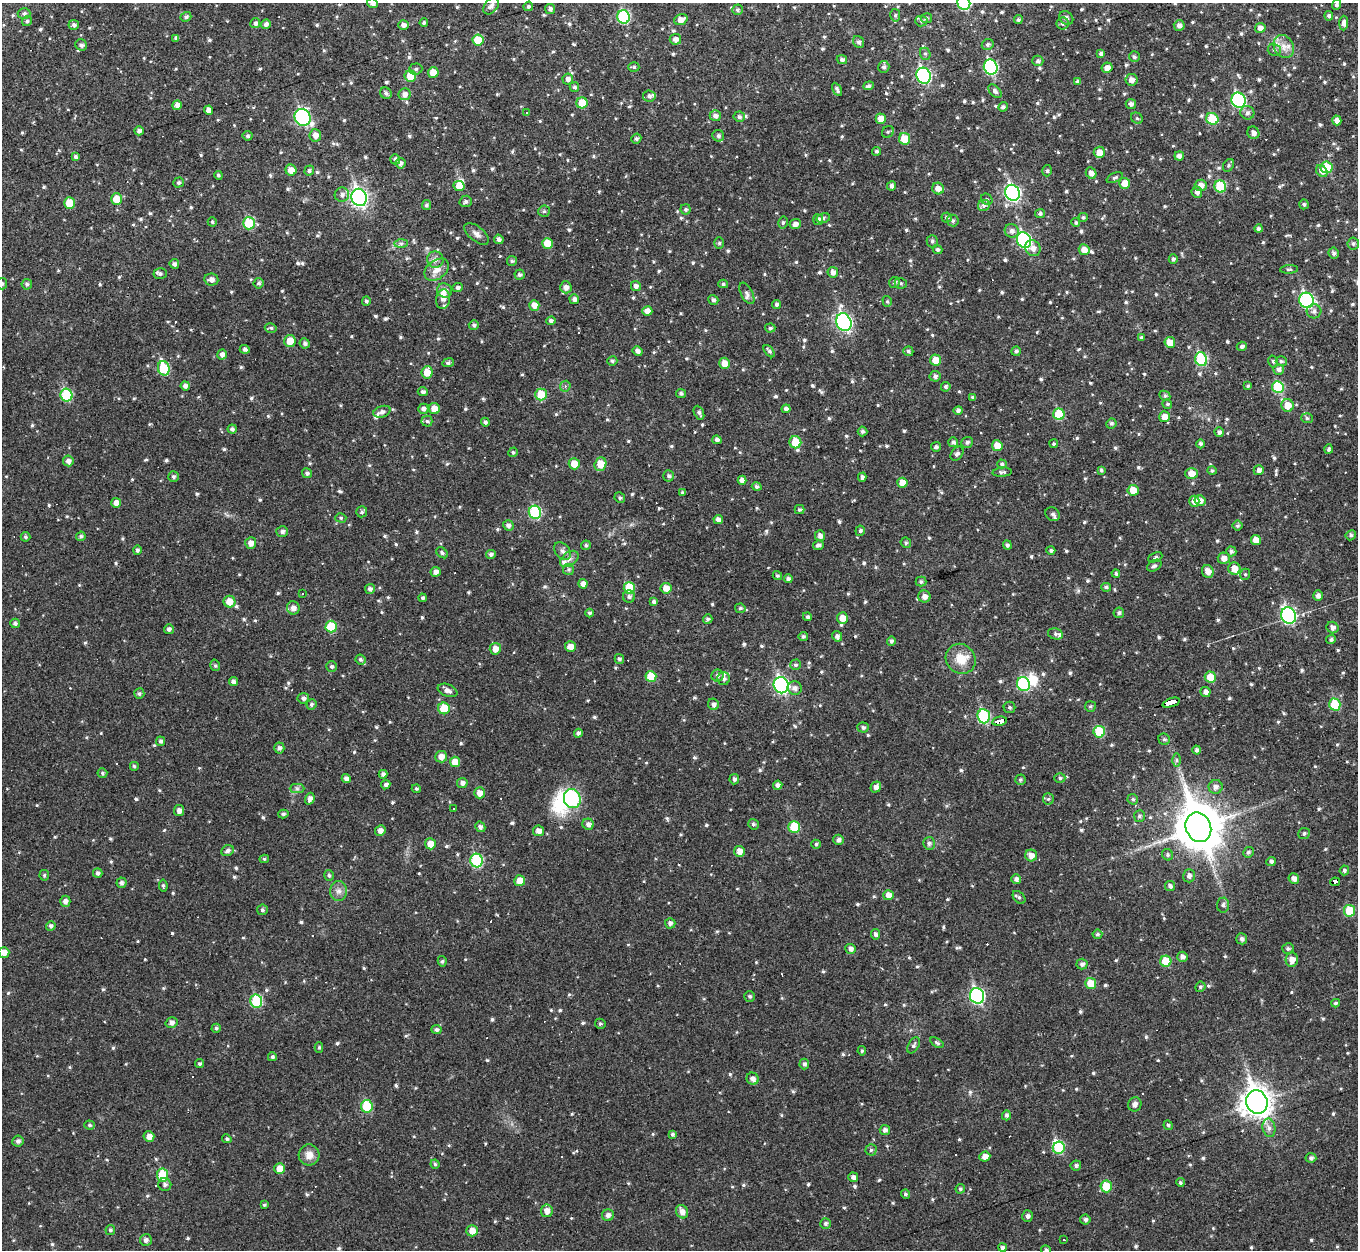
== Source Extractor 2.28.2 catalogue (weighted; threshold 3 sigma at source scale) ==
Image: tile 10 of 4 x 4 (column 2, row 3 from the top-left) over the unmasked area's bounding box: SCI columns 1357-2712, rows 1395-2642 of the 5425 x 5410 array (HDU 1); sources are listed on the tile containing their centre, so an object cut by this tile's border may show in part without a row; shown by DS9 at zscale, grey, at full resolution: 1 PNG px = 1 image px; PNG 1360 x 1252 px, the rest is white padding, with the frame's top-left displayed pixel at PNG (2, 3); every listed detection drawn as its Kron ellipse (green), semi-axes under 4 PNG px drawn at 4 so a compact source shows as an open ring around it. <1% of this frame is shown black and not used: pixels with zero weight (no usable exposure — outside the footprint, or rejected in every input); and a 3 px margin inside the footprint's outer edge (the drizzle kernel's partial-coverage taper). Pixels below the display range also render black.
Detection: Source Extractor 2.28.2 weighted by HDU 2 'WHT'; one run over the whole footprint, this tile lists its part. Background 0.0459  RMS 0.0086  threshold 0.0387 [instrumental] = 3 sigma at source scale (4.5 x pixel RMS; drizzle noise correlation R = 1.50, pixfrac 1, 0.05/0.05 arcsec/px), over >= 5 px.
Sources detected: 932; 3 inside a brighter object's white glare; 22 cosmic-ray / hot-pixel residue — neither listed nor drawn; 13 inside a brighter listed object's ellipse — not listed separately; of the other 894, all 500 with FLUX_AUTO >= 1.45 (the completeness limit of this list) listed and drawn (394 fainter detections not listed), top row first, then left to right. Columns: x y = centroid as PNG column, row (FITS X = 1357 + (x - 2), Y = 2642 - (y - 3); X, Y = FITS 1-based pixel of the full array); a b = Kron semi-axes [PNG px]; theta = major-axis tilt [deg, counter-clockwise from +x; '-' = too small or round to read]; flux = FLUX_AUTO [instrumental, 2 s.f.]
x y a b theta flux
372 3 5 5 - 4.1
964 3 7 6 - 61
1336 5 5 4 - 2.3
491 6 9 6 52 3.2
528 6 5 4 - 1.7
550 9 5 5 - 3
737 10 5 5 - 1.6
24 14 6 5 - 2.3
895 15 6 5 - 1.6
1329 16 5 4 - 2
186 17 5 4 - 2.2
624 17 7 6 - 65
926 18 5 5 - 2
1066 18 8 6 -44 2.8
681 20 7 5 21 6.7
1018 20 5 4 - 1.6
27 21 5 4 - 1.7
921 21 6 5 - 1.7
255 23 5 5 - 2.5
424 23 4 3 - 1.9
1344 23 7 4 88 3.3
266 24 5 4 - 3
1063 24 6 6 - 2.1
74 25 5 5 - 2.1
403 25 5 5 - 3.9
1179 25 5 5 - 3.7
1260 28 5 5 - 4.3
176 38 4 4 - 2.1
675 39 5 5 - 4.3
478 40 5 5 - 17
859 42 6 5 - 2.6
81 45 6 5 - 2.4
988 45 6 5 - 2.3
1284 46 12 9 -59 7.6
1274 50 7 6 - 2.2
925 54 6 5 - 1.6
1101 54 4 4 - 2.8
1134 57 5 5 - 1.7
842 60 5 4 - 2.5
1038 61 5 5 - 2.4
634 67 5 4 - 1.6
884 67 6 5 - 2.2
991 67 8 6 -66 100
1107 68 5 5 - 5.5
416 69 6 5 - 1.7
433 72 5 5 - 12
410 76 6 6 - 17
924 76 8 7 - 140
568 79 5 5 - 3.7
1131 80 6 6 - 5.5
1077 82 4 4 - 2.2
868 86 5 4 - 2
574 87 5 4 - 2
837 89 7 4 -61 2.4
995 91 8 5 -49 2.8
386 93 6 5 - 2.4
404 94 6 6 - 4.4
649 96 6 5 - 2.4
1239 100 7 7 - 110
582 103 5 5 - 15
1131 104 5 5 - 3
177 105 5 4 - 5.2
1003 107 5 4 - 2.6
208 110 4 4 - 4.3
526 112 3 3 - 14
1247 113 7 7 - 3
715 116 6 5 - 3.3
302 117 9 7 -53 130
739 117 5 5 - 2.1
1137 118 6 5 - 1.5
881 119 5 5 - 11
1212 119 6 5 - 24
1337 120 5 4 - 3.9
139 131 4 4 - 3
888 132 6 5 - 1.6
1253 133 6 6 - 3.6
315 135 6 6 - 5.1
247 136 5 4 - 1.7
718 136 6 5 - 2.1
636 139 5 5 - 2.1
904 139 6 5 - 16
876 151 4 4 - 1.9
1099 152 6 5 - 8.1
75 156 4 4 - 2.3
1179 156 5 4 - 3.4
395 159 5 5 - 2
401 163 5 5 - 3.2
1228 165 7 5 58 1.6
1327 167 6 6 - 23
291 170 5 5 - 7
309 171 5 4 - 2.2
1047 171 5 4 - 1.6
1322 171 6 5 - 4.6
1091 173 6 5 - 3.8
218 175 4 4 - 1.5
1115 178 9 4 24 1.6
179 183 5 5 - 2.1
1125 183 5 5 - 9.4
1201 185 6 5 - 6.3
459 186 5 5 - 8.2
891 186 4 4 - 3.1
1220 186 6 6 - 35
938 188 6 5 - 7.2
1197 192 6 5 - 4.1
1012 193 8 7 - 170
342 195 7 7 - 3.6
359 197 9 7 -70 280
117 199 5 5 - 16
987 199 6 5 - 1.6
466 201 6 5 - 2.3
69 203 5 5 - 17
1304 204 5 5 - 1.7
426 205 5 4 - 2.1
984 206 6 5 - 2.8
686 209 5 5 - 1.6
544 211 6 6 - 1.7
1040 213 5 4 - 1.9
947 217 5 5 - 2.1
1083 217 4 4 - 1.6
823 218 7 5 12 1.6
818 220 5 5 - 2.5
953 221 6 5 - 1.9
212 222 4 4 - 1.4
783 222 6 4 75 1.6
249 223 6 6 - 33
1076 223 4 4 - 1.6
795 224 5 5 - 4.1
1259 229 4 4 - 2.2
1012 231 7 6 - 4.3
477 234 14 7 -38 4.1
499 239 5 4 - 2.5
1024 240 8 7 - 110
932 241 6 5 - 1.9
547 243 5 5 - 13
719 243 6 5 - 1.5
401 244 7 4 1 1.7
1353 244 6 6 - 2
1033 248 8 7 - 4.8
938 249 5 4 - 2
1084 250 5 5 - 7.3
1334 253 5 5 - 2.5
1173 259 5 4 - 2.1
435 260 8 8 - 3.8
512 261 5 5 - 1.5
174 264 5 4 - 2.5
1289 269 9 4 4 1.5
437 270 13 9 37 8.1
833 272 5 5 - 4.9
160 274 6 5 - 1.8
520 275 5 5 - 2.2
211 279 7 6 - 4.3
894 282 6 5 - 1.9
259 283 5 5 - 1.9
901 283 6 5 - 1.6
2 284 6 5 - 1.7
27 284 5 5 - 2.1
723 284 5 4 - 1.5
636 286 5 4 - 3.4
566 287 6 5 - 4.4
458 288 5 4 - 2.5
444 290 8 7 - 4.5
747 293 12 6 -62 2.9
443 299 10 7 81 4
574 299 5 5 - 3
713 300 5 4 - 2.4
1307 300 8 7 - 120
366 301 4 4 - 1.7
887 301 5 4 - 1.5
534 305 5 5 - 6.1
776 305 4 4 - 1.9
647 311 5 4 - 6.2
1314 311 7 7 - 2.8
551 321 4 4 - 2.1
844 322 9 7 -69 200
474 325 5 5 - 2.1
271 328 6 4 -14 1.7
770 328 5 4 - 1.5
1141 337 4 4 - 1.8
290 341 6 6 - 11
1170 342 5 5 - 9.8
305 343 5 5 - 2
1242 346 5 4 - 2.3
245 349 5 4 - 2.2
638 351 5 4 - 3.4
769 351 7 4 -50 1.8
908 351 5 5 - 1.8
1016 351 5 4 - 1.9
222 355 5 5 - 4.2
1201 359 7 6 - 56
935 360 5 5 - 9.5
612 361 5 4 - 1.7
1273 361 6 4 -75 1.5
1281 361 5 5 - 1.8
448 363 6 4 8 1.5
724 363 5 5 - 6.7
164 368 7 6 - 42
1278 369 5 5 - 3
427 372 6 5 - 12
935 376 5 5 - 2.7
185 386 4 4 - 3.6
565 386 6 5 - 1.8
1248 386 4 4 - 1.7
946 387 5 4 - 1.8
1278 387 6 5 - 36
423 392 5 4 - 2.3
681 393 5 4 - 1.9
541 394 6 6 - 18
66 395 6 6 - 42
1165 396 5 5 - 1.8
973 397 4 3 - 1.5
1167 404 5 4 - 2.1
1288 405 6 6 - 12
423 409 5 5 - 2.9
434 409 5 5 - 9.3
786 409 4 4 - 3.2
958 410 5 4 - 2.3
382 412 9 5 19 3.5
699 413 7 5 -65 2.2
1059 414 6 5 - 28
1165 417 5 5 - 7.7
1307 418 6 5 - 1.6
427 421 5 5 - 1.8
485 422 4 4 - 2.2
1111 424 5 5 - 2
232 429 4 4 - 2.4
863 431 5 5 - 2
1219 432 5 4 - 2.8
717 440 4 4 - 2.9
795 442 6 6 - 20
953 442 5 5 - 2.5
967 442 6 5 - 2.6
1054 444 4 4 - 1.5
1200 444 4 4 - 2.5
997 446 5 5 - 9.7
936 447 5 4 - 2.4
1328 449 4 4 - 1.7
513 452 5 4 - 1.5
957 454 8 5 51 2.6
68 461 5 5 - 3.5
574 464 5 5 - 11
600 464 7 6 - 14
1002 464 5 4 - 1.6
1101 470 4 3 - 1.6
1259 470 5 5 - 3.2
1212 471 5 4 - 1.7
1002 472 10 4 4 1.9
307 473 5 4 - 2.2
1191 474 6 5 - 9.2
669 476 5 5 - 2
173 477 5 5 - 2.1
862 477 4 4 - 2.3
742 480 4 4 - 4.8
902 483 5 5 - 9.9
757 487 5 4 - 2.1
1133 490 5 5 - 11
683 493 4 3 - 2
620 498 5 5 - 1.6
1200 500 5 5 - 4.7
1194 501 5 5 - 5.9
116 503 5 5 - 6.1
800 510 5 4 - 1.6
362 512 5 5 - 1.9
535 512 7 6 - 54
1053 514 8 6 -39 2.9
341 518 5 4 - 1.5
718 520 5 4 - 3.7
508 525 5 5 - 3.1
1237 526 5 5 - 1.7
860 531 5 5 - 1.8
282 532 6 5 - 2.6
1351 535 5 5 - 1.9
81 536 5 4 - 1.8
820 536 5 5 - 4
25 537 5 5 - 1.6
1256 540 5 5 - 8.1
251 543 6 5 - 4.5
906 543 5 5 - 1.5
586 545 5 4 - 1.7
818 545 5 4 - 2.5
1007 545 5 4 - 2.1
137 550 4 4 - 2
1051 550 4 4 - 1.6
563 551 10 7 -47 3.5
1231 551 5 5 - 2.4
442 553 6 4 -39 1.7
491 554 5 4 - 2.4
1155 557 7 4 24 2.3
1224 558 6 6 - 5.4
569 559 10 6 37 3.7
1154 566 8 5 30 2.2
568 569 5 5 - 1.7
1234 569 6 6 - 9.2
1208 571 6 6 - 5.9
436 572 5 5 - 3.7
1116 573 4 4 - 1.6
1245 574 6 5 - 1.5
777 575 5 4 - 1.7
788 579 4 4 - 2.5
921 582 5 5 - 1.8
583 584 5 4 - 3.7
1106 587 5 3 - 1.7
629 588 6 5 - 28
666 588 5 5 - 7.8
370 589 5 5 - 2.7
302 594 3 3 - 3.4
629 596 6 6 - 2.2
1318 596 5 5 - 3.5
924 597 6 6 - 4.5
423 598 4 4 - 1.7
654 601 4 3 - 2
229 602 6 6 - 11
293 608 6 6 - 4.4
740 608 5 4 - 1.7
590 613 4 4 - 1.8
1119 613 5 5 - 2.1
1289 616 8 7 - 140
807 617 4 4 - 2
842 618 6 5 - 8.4
708 619 5 4 - 1.9
15 623 5 5 - 2.2
331 627 6 6 - 25
1332 627 6 5 - 3.4
169 629 5 5 - 2.3
1055 634 8 5 -14 1.8
803 636 4 4 - 1.8
837 636 5 5 - 3
1331 639 5 4 - 2
891 641 5 4 - 1.9
570 647 5 5 - 6.4
495 649 6 5 - 6.5
361 659 5 4 - 1.8
619 659 5 4 - 2
961 659 16 14 -47 15
215 665 6 4 -74 1.5
795 665 5 5 - 1.8
331 666 5 5 - 1.6
717 676 6 6 - 2.8
651 677 5 5 - 19
1210 677 5 5 - 13
723 679 6 6 - 3.2
233 682 4 4 - 3.1
1023 684 7 6 - 64
781 685 8 7 - 170
795 688 7 6 - 3.5
447 690 10 6 -22 4.2
1205 692 5 5 - 4
139 694 5 5 - 1.9
303 698 5 5 - 2.6
1171 703 9 3 18 290
311 704 5 5 - 1.8
713 704 6 5 - 2.6
1335 704 6 5 - 35
1090 706 5 5 - 1.5
1009 707 6 5 - 1.7
444 708 6 5 - 20
984 716 7 6 - 63
1000 721 7 4 11 160
863 727 5 5 - 2.1
1099 732 6 5 - 32
578 733 4 4 - 2.6
1164 739 6 5 - 1.6
160 741 5 4 - 2.1
279 748 5 5 - 2.7
1197 750 4 4 - 2.3
441 757 6 6 - 6.1
1177 760 6 4 -89 1.6
455 762 5 5 - 11
134 766 4 4 - 1.5
102 773 5 5 - 1.7
383 774 4 4 - 2.5
1060 778 5 4 - 1.7
346 779 5 4 - 3.2
734 779 5 5 - 2.7
1020 780 5 5 - 1.6
462 783 5 5 - 3.4
386 785 5 4 - 2.8
778 785 5 4 - 3.3
876 787 5 5 - 3.7
1216 787 7 7 - 3.8
297 788 7 4 -1 2
416 789 4 4 - 1.5
480 793 5 5 - 6.5
310 799 6 4 70 3.5
572 799 9 8 - 62
1048 799 6 5 - 1.6
1133 799 5 5 - 1.5
454 808 3 3 - 9.3
179 811 5 5 - 4.1
283 814 5 4 - 1.5
1139 816 6 5 - 1.9
588 824 6 5 - 3.6
753 824 5 5 - 1.9
480 827 5 5 - 2.5
794 827 6 6 - 27
1198 827 15 12 -68 3300
380 830 5 5 - 4.9
538 831 5 5 - 5.2
1304 833 6 5 - 1.9
839 840 5 5 - 3.2
929 843 6 6 - 2.3
430 844 5 5 - 8.8
816 844 5 4 - 1.6
227 851 6 5 - 2.8
739 851 5 5 - 6.6
1248 852 5 5 - 2
1031 855 6 6 - 6.1
1168 855 6 5 - 1.7
264 859 5 4 - 1.6
476 860 7 6 - 63
1271 861 5 4 - 2.3
1344 870 5 4 - 2.1
98 873 5 4 - 2.3
44 875 5 4 - 1.5
329 875 5 5 - 1.8
1189 876 6 6 - 3.2
1294 878 5 5 - 4.7
1016 879 5 5 - 3.1
520 881 5 5 - 11
1335 882 5 4 - 41
121 883 5 5 - 2.4
163 886 6 4 -83 1.5
1170 886 5 5 - 2.7
339 891 10 8 -89 4.9
888 895 5 5 - 5.2
1019 897 7 5 -47 1.8
65 901 5 5 - 3.9
1223 905 7 6 - 2.4
262 910 5 5 - 1.9
1349 911 6 5 - 22
670 923 5 5 - 3
51 926 5 4 - 2.5
875 934 5 4 - 2.5
1097 934 5 4 - 1.7
1242 939 5 5 - 2.8
1288 948 5 5 - 1.8
851 949 5 5 - 3.5
4 952 5 5 - 6.1
1182 957 5 5 - 3.7
1292 960 7 6 - 6.5
442 961 5 4 - 1.6
1166 961 5 5 - 22
1082 964 5 5 - 2.9
1091 984 5 5 - 17
1200 987 5 5 - 1.6
749 996 5 5 - 1.8
977 996 8 7 - 140
256 1001 6 6 - 47
1336 1003 4 4 - 1.6
171 1023 6 5 - 3.5
600 1024 5 5 - 1.6
216 1028 4 4 - 1.7
436 1030 5 4 - 2.2
937 1043 7 4 -33 1.6
914 1045 9 5 62 2.1
319 1047 5 4 - 1.5
862 1051 4 3 - 1.4
272 1057 4 4 - 1.7
199 1064 4 4 - 1.6
804 1064 5 5 - 2.2
753 1079 6 6 - 4.1
1257 1102 12 10 -73 1000
1135 1104 7 6 - 3.3
367 1106 6 6 - 39
1006 1115 5 4 - 2.3
90 1125 5 4 - 1.6
1168 1125 5 4 - 1.6
1269 1128 9 6 -80 3.6
885 1130 5 5 - 2.9
672 1134 4 4 - 1.6
149 1137 5 5 - 6.2
227 1139 5 4 - 1.6
18 1141 6 5 - 2.8
1059 1148 6 6 - 38
871 1150 5 5 - 1.6
309 1155 10 10 - 7.6
985 1156 5 5 - 5.9
1311 1158 5 5 - 2.2
435 1164 4 4 - 1.5
1076 1165 5 5 - 2
280 1169 5 5 - 11
162 1175 6 5 - 29
853 1177 5 4 - 3.7
1180 1182 4 4 - 1.5
165 1185 6 6 - 2.7
1106 1186 6 6 - 20
960 1189 5 4 - 1.6
905 1194 4 4 - 1.7
264 1205 4 3 - 1.5
547 1211 6 6 - 6.5
682 1212 7 5 -60 5.2
608 1215 6 5 - 3.4
1028 1216 6 5 - 2.7
1085 1219 5 5 - 2.5
826 1224 5 5 - 1.9
110 1230 5 5 - 1.8
472 1231 5 5 - 7.5
146 1240 6 6 - 3.2
1063 1240 3 3 - 2.8
1002 1248 4 4 - 2.1
1046 1250 5 4 - 1.6
Overlapping masked pixels (flux is a lower limit): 3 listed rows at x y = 1171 703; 1000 721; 1335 882
Isophote crosses this tile's border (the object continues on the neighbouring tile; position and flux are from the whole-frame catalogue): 6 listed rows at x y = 372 3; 964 3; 491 6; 2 284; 4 952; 1046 1250